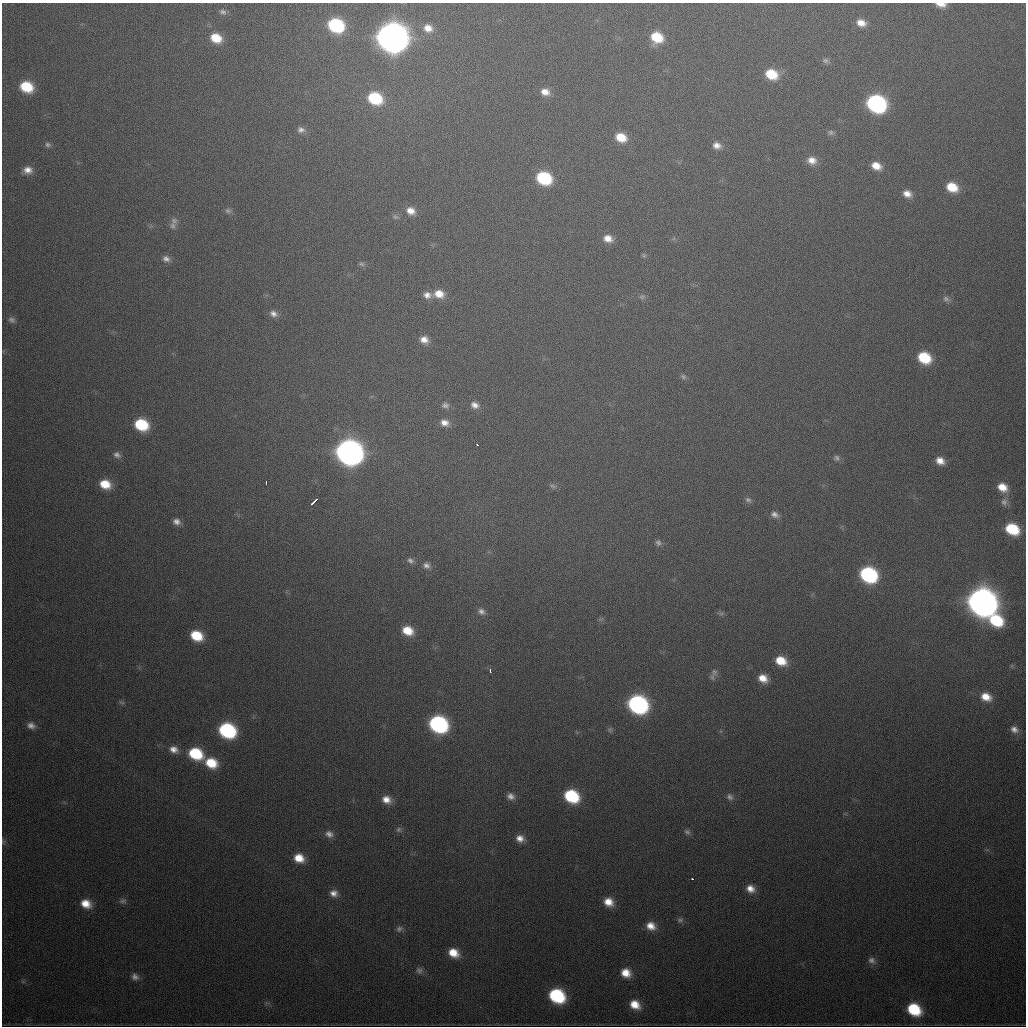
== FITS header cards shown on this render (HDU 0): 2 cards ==
NAXIS1  =                 1024
NAXIS2  =                 1024

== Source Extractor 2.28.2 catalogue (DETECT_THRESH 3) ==
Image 1024 x 1024 px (HDU 0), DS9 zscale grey, 1 PNG px = 1 image px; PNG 1028 x 1028 px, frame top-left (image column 1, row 1024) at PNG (2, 3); no overlay
Background 499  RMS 17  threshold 52.1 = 3 sigma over >= 5 px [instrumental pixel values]
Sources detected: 114; all 114 listed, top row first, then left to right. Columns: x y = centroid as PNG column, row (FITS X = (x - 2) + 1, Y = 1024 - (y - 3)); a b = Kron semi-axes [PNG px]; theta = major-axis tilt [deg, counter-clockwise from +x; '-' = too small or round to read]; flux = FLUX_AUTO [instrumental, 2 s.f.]
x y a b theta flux
941 4 11 5 -6 9.8e+03
223 12 8 5 -11 3.4e+03
861 23 10 7 -20 1.2e+04
336 25 11 9 -21 1.3e+05
428 28 12 10 -19 1.3e+04
657 37 11 9 -25 3.7e+04
216 38 11 9 -24 2.6e+04
392 38 14 12 -19 2.8e+06
825 61 8 7 - 3.4e+03
771 74 12 9 -24 3.7e+04
26 87 11 9 -19 4.6e+04
545 92 11 8 -15 1.2e+04
375 98 12 10 -24 7.2e+04
876 104 12 10 -23 3.3e+05
301 130 10 8 -9 5.6e+03
831 132 8 7 - 3.2e+03
621 137 11 9 -20 2.5e+04
48 145 8 6 -32 3.1e+03
717 146 10 8 -18 8.6e+03
812 160 11 9 -8 1.1e+04
876 166 11 8 -24 1.6e+04
28 170 12 9 -6 1.0e+04
544 178 11 9 -22 9.7e+04
952 187 11 9 -22 3.0e+04
907 194 10 8 -23 1.0e+04
228 211 9 7 -22 3.7e+03
411 211 11 9 -22 1.2e+04
395 217 8 6 -40 3.1e+03
174 221 10 9 - 5.1e+03
173 226 9 8 - 4.5e+03
608 238 11 9 -15 1.2e+04
644 255 7 5 -69 2.0e+03
166 259 9 8 - 5.6e+03
361 264 9 6 -8 2.9e+03
439 294 13 10 -9 1.8e+04
427 295 11 9 -7 8.7e+03
642 297 9 7 38 3.5e+03
946 299 9 7 -20 4.3e+03
273 314 11 8 -21 6.9e+03
12 320 9 7 -20 3.6e+03
424 340 11 9 -22 1.1e+04
924 358 11 9 -28 5.4e+04
683 376 8 6 -41 2.9e+03
445 405 10 8 -7 4.9e+03
475 405 11 8 -23 8.0e+03
445 423 11 8 -22 9.6e+03
141 425 11 9 -22 6.4e+04
477 444 3 2 - 1.4e+03
349 452 13 11 -22 1.4e+06
117 455 10 7 -34 4.9e+03
836 458 9 8 - 4.1e+03
940 461 9 7 -28 1.1e+04
266 482 3 2 - 1.9e+03
105 484 11 9 -21 2.6e+04
552 486 9 5 -26 3.0e+03
1002 487 12 9 -31 1.8e+04
748 500 9 6 -28 3.8e+03
314 501 8 2 43 6.5e+03
1004 502 11 9 83 6.4e+03
775 515 11 8 -24 6.3e+03
176 521 9 8 - 6.9e+03
1012 529 11 9 -26 5.7e+04
658 543 8 7 - 3.6e+03
410 560 9 8 - 4.4e+03
426 565 9 8 - 5.8e+03
868 575 12 10 -27 1.9e+05
982 602 14 12 -28 2.2e+06
481 611 10 8 -28 5.8e+03
721 614 7 4 1 2.4e+03
996 620 12 9 -28 6.9e+04
408 631 11 8 -23 2.4e+04
196 636 11 9 -25 3.9e+04
781 661 12 9 -24 2.6e+04
490 670 4 3 - 2.6e+03
714 672 11 9 -78 5.4e+03
763 678 10 8 -28 1.5e+04
986 697 12 9 -23 1.8e+04
122 702 8 4 -9 2.3e+03
638 704 12 10 -24 3.7e+05
438 724 12 10 -25 2.7e+05
31 725 9 7 -18 6.4e+03
1014 729 11 8 -31 7.5e+03
227 730 12 10 -23 1.7e+05
610 730 8 6 -89 2.6e+03
174 749 12 9 -29 1.0e+04
195 754 12 10 -24 6.6e+04
211 763 13 10 -24 3.5e+04
511 796 10 8 -24 7.1e+03
571 796 12 9 -28 9.0e+04
730 797 9 8 - 4.5e+03
386 800 11 8 -20 1.2e+04
399 829 8 8 - 3.2e+03
687 832 9 6 -23 3.5e+03
329 834 12 9 -22 7.4e+03
520 838 10 8 -15 9.6e+03
3 842 7 4 -71 1.7e+03
299 858 11 9 -20 2.0e+04
692 879 3 2 - 1.7e+03
750 889 10 8 -28 1.1e+04
334 893 11 9 -23 8.9e+03
123 901 10 7 -1 3.8e+03
608 902 11 9 -27 1.7e+04
86 904 12 9 -21 1.8e+04
680 920 9 6 0 3.3e+03
651 926 12 9 -28 1.4e+04
399 929 9 7 38 3.7e+03
453 953 11 8 -30 2.0e+04
872 960 11 8 -35 5.7e+03
419 970 10 8 -17 4.5e+03
626 973 11 9 -30 1.8e+04
135 977 10 8 -31 5.9e+03
557 996 12 9 -28 1.2e+05
635 1005 11 9 -31 1.9e+04
914 1009 12 10 -34 6.3e+04
At the frame edge (FLAGS 8, measured only in part): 2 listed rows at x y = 941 4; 3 842